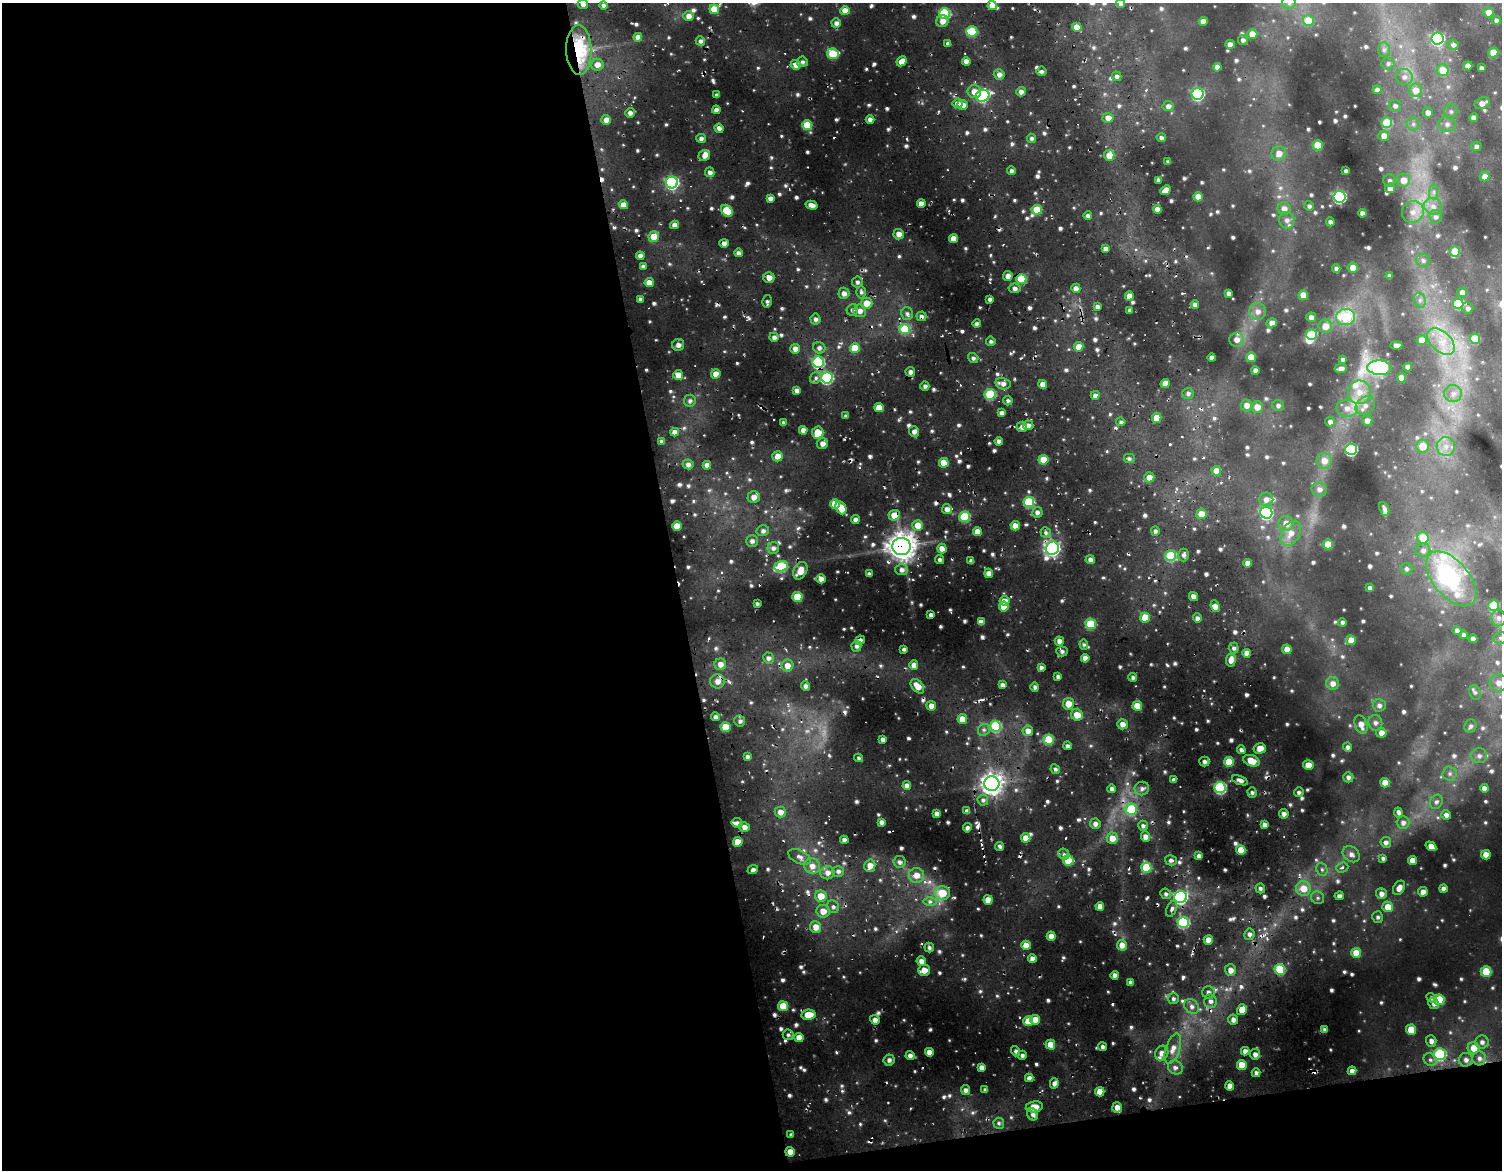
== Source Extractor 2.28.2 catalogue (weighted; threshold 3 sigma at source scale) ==
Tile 13 of 4 x 4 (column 1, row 4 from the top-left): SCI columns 1-1500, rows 132-1299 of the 6559 x 5143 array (HDU 1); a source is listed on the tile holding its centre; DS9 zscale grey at full resolution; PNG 1504 x 1172 px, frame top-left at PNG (2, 3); each listed source drawn as its Kron ellipse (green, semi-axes under 4 px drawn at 4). Shown black and unused: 48% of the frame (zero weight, under 2 of 5 exposures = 10% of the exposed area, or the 3 px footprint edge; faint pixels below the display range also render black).
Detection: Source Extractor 2.28.2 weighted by HDU 2 'WHT'; one run over the whole footprint, this tile lists its part. Background 0.185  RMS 0.023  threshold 0.102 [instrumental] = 3 sigma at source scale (4.5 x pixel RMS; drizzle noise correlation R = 1.50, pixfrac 1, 0.05/0.05 arcsec/px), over >= 5 px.
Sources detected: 827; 1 too faint to see at this stretch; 1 inside a brighter object's white glare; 15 cosmic-ray / hot-pixel residue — neither listed nor drawn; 11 inside a brighter listed object's ellipse — not listed separately; of the other 799, all 500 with FLUX_AUTO >= 6.83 (the completeness limit of this list) listed and drawn (299 fainter detections not listed), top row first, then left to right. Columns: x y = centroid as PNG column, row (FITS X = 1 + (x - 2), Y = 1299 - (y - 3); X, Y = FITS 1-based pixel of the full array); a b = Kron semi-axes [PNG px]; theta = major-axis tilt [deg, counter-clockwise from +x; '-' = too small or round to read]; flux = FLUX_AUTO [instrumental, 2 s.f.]
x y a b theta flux
1121 3 4 4 - 7.3
1289 3 7 6 - 9.1
583 4 5 5 - 12
603 5 4 4 - 9.3
992 5 4 4 - 33
714 9 5 5 - 55
845 11 4 4 - 37
1488 12 5 5 - 18
945 13 5 5 - 240
688 16 5 5 - 18
1496 20 4 4 - 9.4
942 21 6 6 - 20
1203 21 4 4 - 22
1308 21 5 5 - 53
836 23 5 4 - 12
1077 27 5 4 - 36
972 31 5 5 - 120
1252 34 5 5 - 34
638 37 4 4 - 19
1437 39 6 6 - 460
1243 40 5 5 - 9
700 41 5 4 - 9.8
948 44 4 3 - 11
1230 44 5 4 - 19
1453 44 6 5 - 8.2
579 50 25 12 -89 200
1384 50 7 6 - 7.2
1493 52 5 5 - 50
833 54 6 5 - 96
901 61 5 4 - 24
966 61 4 4 - 19
802 62 5 5 - 8.7
1388 63 6 6 - 7.1
597 65 6 6 - 23
796 65 5 5 - 21
1468 66 4 4 - 19
1217 67 4 4 - 14
1481 68 4 4 - 8
1443 70 6 6 - 44
1041 71 5 5 - 8.1
999 74 5 5 - 13
1117 76 5 4 - 9.2
1404 77 8 8 - 14
1377 90 4 4 - 12
1416 90 6 6 - 28
974 92 7 6 - 26
1021 92 5 5 - 12
1198 94 6 6 - 340
717 95 3 3 - 6.8
982 96 7 6 - 350
958 103 5 4 - 22
1482 103 8 5 23 16
962 105 5 5 - 22
1168 106 5 5 - 12
1395 106 6 6 - 9
716 110 4 4 - 14
1451 111 7 6 - 7.5
630 113 5 5 - 12
1428 113 5 5 - 16
1108 118 5 5 - 22
1474 118 4 4 - 18
606 120 5 5 - 19
870 120 4 4 - 14
1387 123 5 5 - 120
1413 124 6 6 - 7.8
1447 124 8 7 - 13
807 125 5 5 - 100
719 128 4 4 - 12
1384 136 5 5 - 20
1161 137 5 4 - 8.7
701 138 5 4 - 9.8
1031 138 4 4 - 7.4
1318 145 5 5 - 64
1476 146 5 4 - 8
1279 153 7 7 - 22
1109 155 5 5 - 32
704 156 6 5 - 16
1168 162 3 3 - 7.5
1011 171 4 4 - 6.9
1346 171 4 4 - 10
710 172 5 4 - 11
1484 176 5 5 - 19
1158 180 4 3 - 9.9
1389 180 6 6 - 7.3
1403 180 7 6 - 30
672 182 6 6 - 450
1390 188 5 5 - 21
1166 190 6 4 41 26
1434 192 7 4 89 7.1
1198 197 5 4 - 27
1339 197 6 6 - 450
770 198 4 4 - 12
921 203 4 4 - 21
623 205 4 4 - 27
811 205 6 4 -15 18
1309 206 5 5 - 7.6
1433 206 9 8 - 17
1157 209 4 4 - 21
1284 209 6 6 - 17
1037 210 5 5 - 100
727 211 7 5 -44 110
1413 212 11 10 - 27
1362 213 4 4 - 13
1088 216 4 4 - 9.3
1436 217 7 6 - 9.4
1287 220 8 7 - 14
1330 222 4 4 - 6.9
674 225 4 4 - 17
899 234 5 5 - 22
654 237 5 5 - 51
953 239 4 4 - 31
724 243 4 4 - 12
1105 249 4 4 - 12
1455 252 5 5 - 69
738 253 4 3 - 9.2
640 256 4 4 - 13
1423 260 7 6 - 8.1
643 266 4 4 - 9.1
1336 268 4 4 - 10
1353 268 5 5 - 28
1008 276 5 5 - 17
1389 276 4 4 - 9.3
769 277 5 5 - 20
1021 279 5 5 - 140
857 282 5 5 - 9
649 283 4 4 - 35
1015 288 6 5 - 10
1076 288 4 4 - 17
861 292 6 4 -89 7.1
1462 292 4 4 - 15
844 293 5 5 - 16
1228 293 4 4 - 12
1303 295 5 5 - 45
1129 296 4 4 - 25
640 299 4 3 - 7.9
990 299 4 3 - 8.9
1420 300 7 6 - 8.1
767 301 6 5 - 8
867 303 5 5 - 37
1195 304 4 4 - 11
1458 304 5 5 - 130
1097 307 4 4 - 10
1468 308 6 5 - 7.9
852 310 6 5 - 8.7
1130 310 3 3 - 7.4
860 311 6 6 - 18
1258 311 8 8 - 18
907 313 6 6 - 9.1
921 316 5 5 - 9.6
1311 317 5 5 - 15
1345 317 9 8 - 140
815 319 5 5 - 10
1272 323 5 4 - 17
977 324 4 3 - 10
1325 326 7 6 - 30
905 329 5 5 - 110
1311 335 5 5 - 120
774 337 5 4 - 10
1236 339 7 7 - 20
1475 339 5 5 - 100
1422 340 5 5 - 33
991 341 5 4 - 7.3
1441 341 16 10 -45 43
678 345 6 6 - 15
1396 345 6 4 0 14
1079 347 4 4 - 36
819 348 6 5 - 11
855 348 5 5 - 66
795 349 5 4 - 19
1251 357 5 5 - 49
973 358 5 4 - 8.5
1212 358 4 4 - 15
1342 359 3 3 - 6.9
818 362 5 5 - 330
1408 367 4 4 - 18
1341 368 6 4 9 13
1379 368 12 7 -4 600
1255 370 4 4 - 15
910 372 5 5 - 13
716 374 5 5 - 28
678 375 5 5 - 32
816 378 6 5 - 8.2
827 378 6 5 - 330
1401 378 5 4 - 24
1165 383 5 4 - 25
1003 384 7 6 - 16
1043 384 4 4 - 22
925 386 5 4 - 9.1
796 391 4 4 - 13
1359 392 12 11 - 37
1188 393 6 5 - 8.9
990 394 5 5 - 160
1453 394 9 8 - 16
1095 395 4 4 - 15
690 401 6 6 - 9
1008 401 5 4 - 7.3
1246 405 6 6 - 20
1278 405 6 5 - 8.1
1365 405 11 8 42 19
1257 407 6 6 - 24
879 408 5 4 - 41
1347 408 10 8 -10 21
1002 413 4 4 - 14
846 416 4 3 - 7.7
1157 418 5 4 - 37
1367 421 5 5 - 15
783 422 3 3 - 6.9
1121 422 5 4 - 7.2
1330 422 5 5 - 9.6
1028 425 5 5 - 11
1022 427 5 5 - 13
803 430 4 4 - 18
914 431 5 5 - 13
675 432 4 4 - 20
818 433 6 6 - 62
661 441 3 3 - 7.9
999 441 4 4 - 12
822 444 5 5 - 17
1422 446 6 6 - 43
1446 446 9 9 - 22
1351 449 5 5 - 330
777 456 5 5 - 24
1129 458 6 5 - 7.4
1043 460 5 5 - 62
1324 461 8 7 - 25
944 463 5 5 - 51
688 464 5 5 - 12
707 465 4 4 - 18
1216 471 5 4 - 24
1149 477 5 5 - 23
1319 489 8 7 - 13
754 497 6 6 - 21
1266 499 7 7 - 15
1029 502 5 5 - 170
835 504 5 5 - 68
841 508 7 5 -63 41
947 509 5 5 - 20
1384 509 7 4 -67 10
1037 512 5 5 - 9.8
1266 513 6 6 - 370
1201 514 5 5 - 32
894 515 5 5 - 43
965 517 5 5 - 180
855 519 4 4 - 9.8
1286 523 7 7 - 26
918 525 5 5 - 36
677 526 5 4 - 55
1015 526 4 4 - 26
763 531 6 5 - 11
977 531 4 4 - 27
1155 531 5 4 - 8
1046 533 5 5 - 7.4
1291 533 13 9 61 30
1423 538 6 6 - 63
752 541 6 6 - 12
1328 544 5 5 - 74
902 546 9 8 - 2900
773 548 6 6 - 12
1052 548 7 6 - 840
942 549 5 5 - 26
1423 550 7 7 - 12
1183 555 6 5 - 9
1171 556 5 5 - 150
940 560 5 4 - 7.6
1090 560 4 4 - 13
971 561 4 4 - 12
1248 563 4 4 - 20
781 566 7 5 21 160
1406 569 6 6 - 7.3
902 570 6 5 - 13
800 571 9 6 63 35
989 573 4 4 - 21
869 574 4 3 - 7.9
821 579 4 4 - 23
1451 579 32 18 -50 290
1370 588 4 4 - 11
1193 596 5 4 - 16
797 597 5 5 - 100
1004 601 5 5 - 24
757 604 4 3 - 7.4
1494 605 5 5 - 110
1004 606 5 5 - 48
1215 606 6 4 -67 20
931 615 4 3 - 9.8
1145 618 5 5 - 55
1197 618 4 4 - 11
1499 618 8 7 - 11
981 622 4 4 - 22
1342 622 4 4 - 7.1
1091 624 5 5 - 110
1457 630 4 4 - 10
1464 635 4 4 - 9.8
1500 638 7 5 11 7
1473 639 4 4 - 17
860 640 5 4 - 10
1351 640 5 5 - 36
1059 641 4 4 - 19
1084 644 5 4 - 6.9
856 646 5 5 - 9.4
1234 648 5 5 - 8.1
904 649 3 3 - 13
1287 649 5 4 - 30
1062 651 5 5 - 8.5
1247 653 4 4 - 22
768 658 5 5 - 12
1085 658 4 4 - 21
1231 660 6 5 - 23
720 664 6 5 - 20
914 665 5 4 - 16
787 666 6 6 - 27
1041 667 3 3 - 8.9
1058 676 4 3 - 9
1133 677 4 4 - 7.3
717 681 7 7 - 22
1333 683 6 6 - 17
1499 683 9 9 - 21
1002 685 4 4 - 11
805 686 5 4 - 9.8
917 686 8 5 -49 33
1035 687 5 4 - 8.5
1475 692 7 5 -66 6.9
1068 704 6 5 - 33
1379 705 6 6 - 9
931 706 5 4 - 21
1137 706 5 5 - 55
1077 715 6 5 - 41
715 717 4 4 - 11
962 719 5 5 - 31
740 721 5 5 - 9.4
1375 723 8 7 - 9
1122 724 5 5 - 19
1361 725 10 6 -71 24
995 726 5 5 - 220
1471 726 7 6 - 7.7
726 727 5 5 - 66
984 730 6 5 - 7.9
1028 731 5 5 - 19
1381 733 5 5 - 18
883 739 4 4 - 13
1049 740 5 5 - 110
1067 746 4 4 - 9.3
1348 747 5 4 - 9.3
1260 748 6 5 - 25
1241 750 4 4 - 8.9
1479 756 8 7 - 9.8
747 757 4 4 - 8.4
858 758 4 4 - 7
1204 761 5 5 - 9.9
1251 761 8 5 -21 44
1229 762 5 5 - 77
1308 765 5 4 - 31
1055 769 5 4 - 8.1
1450 774 7 7 - 9.1
1348 777 5 5 - 9.2
1174 780 4 3 - 8.7
1240 780 8 4 -21 14
992 783 7 7 - 1800
1385 783 5 4 - 41
907 786 4 4 - 16
1220 787 5 5 - 330
1142 788 7 6 - 11
1484 788 4 4 - 15
1112 789 4 4 - 11
1252 792 5 4 - 7.7
1299 792 5 5 - 8.3
983 800 5 5 - 7.2
1436 802 7 6 - 8
1131 809 6 5 - 130
967 811 4 4 - 11
780 812 6 5 - 19
1398 812 5 3 - 7.2
937 814 4 4 - 16
1284 814 5 4 - 13
1446 815 5 5 - 12
881 822 4 4 - 11
737 823 5 5 - 8.4
1403 823 6 6 - 11
1095 824 5 5 - 12
1264 825 4 4 - 15
1143 826 5 5 - 7.9
744 827 5 5 - 17
967 828 5 4 - 9.8
1145 837 5 4 - 18
1026 838 5 4 - 31
1112 838 5 5 - 30
844 840 4 4 - 14
738 842 5 5 - 53
1386 842 5 5 - 9.9
1000 846 5 4 - 8.3
1431 846 6 4 -35 20
1241 850 5 4 - 59
1064 854 6 5 - 7.4
1351 854 9 7 -37 14
1486 855 5 4 - 31
1199 856 4 4 - 12
800 857 12 6 -25 16
1383 858 4 4 - 7.1
1068 860 5 5 - 91
1171 860 6 5 - 9.2
1412 860 4 4 - 26
899 862 6 6 - 9.7
812 866 8 7 - 24
870 866 6 5 - 29
1146 868 5 5 - 130
1342 868 6 5 - 9.4
1322 869 7 5 -70 7
753 870 5 4 - 8.9
838 871 6 5 - 10
827 873 7 6 - 19
916 875 7 7 - 25
1260 888 5 4 - 7.7
1399 888 7 5 59 20
1303 889 7 7 - 39
1443 889 4 4 - 11
1423 892 5 5 - 15
942 893 7 7 - 58
1166 894 5 5 - 7.6
1381 894 5 5 - 16
821 896 6 5 - 45
1339 896 4 4 - 9
1180 897 6 6 - 490
1318 898 7 6 - 7
988 900 4 4 - 36
930 902 6 4 1 7.5
1100 906 4 4 - 21
833 907 6 5 - 9.5
1388 907 5 5 - 42
1172 909 8 5 65 9.2
823 911 7 6 - 29
1378 917 6 5 - 7.2
1183 922 5 5 - 270
816 927 6 5 - 31
1249 934 6 5 - 11
1051 936 4 4 - 23
1208 940 5 4 - 30
1026 945 5 4 - 32
1122 945 5 5 - 20
929 948 5 4 - 8.1
1356 953 5 5 - 43
1032 959 4 4 - 19
921 961 5 4 - 17
1280 969 5 5 - 140
924 970 6 5 - 30
1230 970 6 5 - 19
1486 971 5 5 - 99
1115 975 4 4 - 15
1130 982 4 4 - 10
1208 992 6 6 - 10
1431 998 5 4 - 7.5
1173 999 5 5 - 8.1
1439 1000 5 5 - 120
1210 1001 7 6 - 12
1434 1003 6 5 - 10
783 1006 5 5 - 75
1192 1006 8 6 -46 12
1242 1010 5 5 - 40
808 1015 7 5 7 49
875 1020 5 4 - 14
1035 1020 5 4 - 33
1233 1020 5 5 - 13
1028 1021 5 5 - 59
1325 1030 4 3 - 8.2
1411 1030 5 5 - 64
788 1035 5 5 - 7.2
799 1037 5 4 - 29
1431 1041 6 5 - 14
1482 1042 6 6 - 11
1050 1045 5 4 - 38
1102 1047 4 4 - 8.7
1474 1048 6 6 - 37
1173 1049 16 7 71 25
1016 1051 5 4 - 8.1
1245 1051 4 4 - 14
929 1052 4 4 - 20
1162 1053 7 6 - 21
1255 1054 5 5 - 13
1440 1054 6 6 - 270
1022 1055 4 4 - 8.4
910 1056 4 4 - 13
1479 1058 7 6 - 13
889 1060 6 5 - 11
1430 1060 7 6 - 8.4
1466 1060 7 7 - 13
1242 1065 5 4 - 53
982 1067 4 4 - 16
1175 1067 8 6 -33 11
1352 1071 4 4 - 16
1256 1073 4 4 - 9.1
1029 1078 4 4 - 14
1054 1083 5 4 - 14
1230 1086 4 4 - 20
965 1090 5 4 - 12
985 1090 4 3 - 7.7
1100 1092 5 4 - 35
1034 1107 8 5 10 32
1117 1107 5 5 - 21
1033 1114 6 5 - 11
999 1123 5 5 - 7
791 1135 4 3 - 6.9
790 1152 5 4 - 30
Overlapping masked pixels (flux is a lower limit): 9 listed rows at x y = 579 50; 921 316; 818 362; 827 378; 894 515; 902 546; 1052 548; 821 579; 790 1152
Isophote crosses this tile's border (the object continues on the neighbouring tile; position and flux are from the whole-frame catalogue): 4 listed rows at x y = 1121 3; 1289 3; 583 4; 1500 638